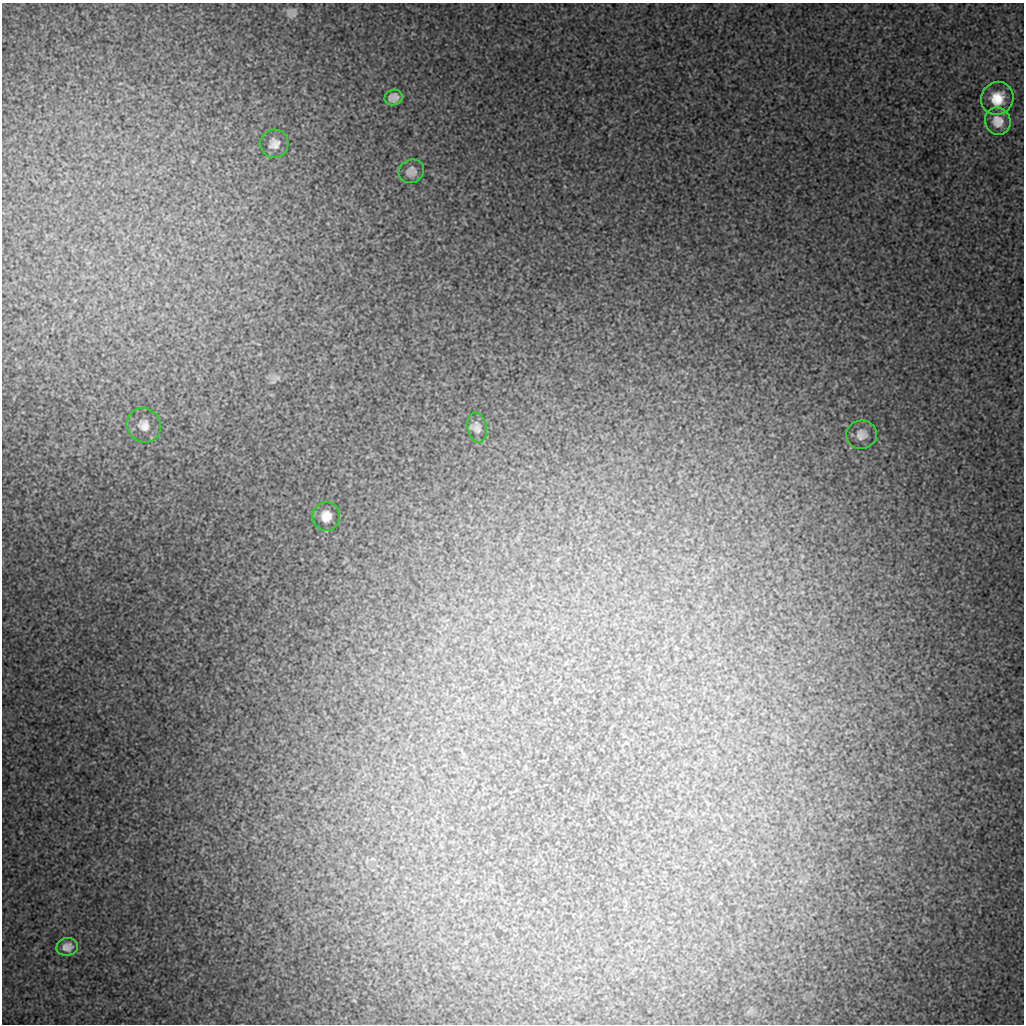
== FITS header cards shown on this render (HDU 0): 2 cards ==
NAXIS1  =                 1022 / length of data axis 1
NAXIS2  =                 1022 / length of data axis 2

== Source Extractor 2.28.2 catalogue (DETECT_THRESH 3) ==
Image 1022 x 1022 px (HDU 0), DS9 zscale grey, 1 PNG px = 1 image px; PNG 1026 x 1026 px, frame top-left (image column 1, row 1022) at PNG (2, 3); each listed source drawn as its Kron ellipse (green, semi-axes under 4 px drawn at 4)
Background 162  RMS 3.9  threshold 11.6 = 3 sigma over >= 5 px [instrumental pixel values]
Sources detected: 10; all 10 listed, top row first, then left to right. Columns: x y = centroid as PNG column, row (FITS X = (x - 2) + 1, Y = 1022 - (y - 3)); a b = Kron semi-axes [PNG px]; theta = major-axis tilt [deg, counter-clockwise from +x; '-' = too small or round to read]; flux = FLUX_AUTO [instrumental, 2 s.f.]
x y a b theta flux
393 97 9 7 20 1500
997 98 17 16 - 5100
998 121 14 12 -67 2700
274 144 14 14 - 2500
411 171 13 11 26 1500
144 425 18 16 -50 3100
477 428 15 9 -78 1500
861 435 15 14 - 2400
326 516 14 13 - 2900
67 947 11 9 12 1700